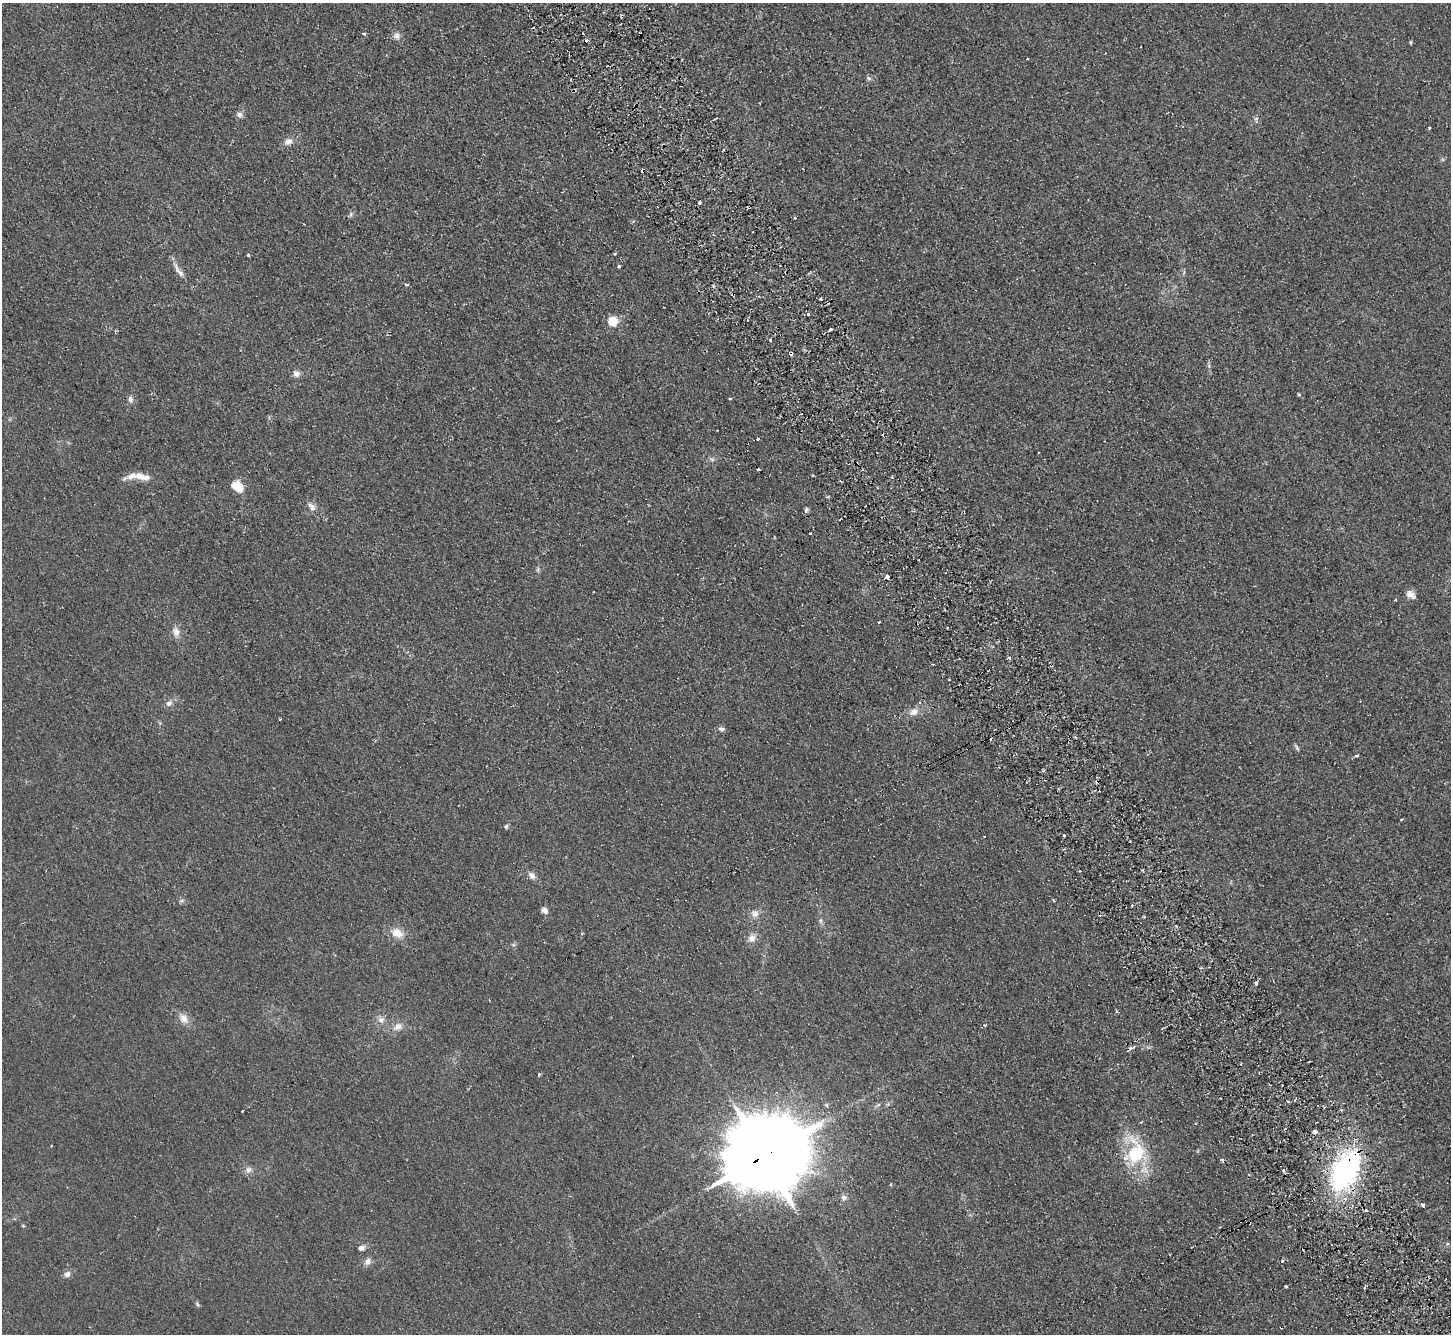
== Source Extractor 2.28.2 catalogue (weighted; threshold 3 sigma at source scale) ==
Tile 6 of 4 x 4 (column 2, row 2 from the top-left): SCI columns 1500-2948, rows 2993-4324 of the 5895 x 5848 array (HDU 1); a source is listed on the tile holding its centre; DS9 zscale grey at full resolution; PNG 1453 x 1336 px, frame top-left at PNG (2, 3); no overlay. Shown black and unused: <1% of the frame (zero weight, under 2 of 3 exposures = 3% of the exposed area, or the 3 px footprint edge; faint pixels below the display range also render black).
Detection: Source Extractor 2.28.2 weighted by HDU 2 'WHT'; one run over the whole footprint, this tile lists its part. Background 0.0411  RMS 0.011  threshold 0.0502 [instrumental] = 3 sigma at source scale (4.5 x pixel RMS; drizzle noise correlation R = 1.50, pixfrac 1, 0.05/0.05 arcsec/px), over >= 5 px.
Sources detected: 109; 17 cosmic-ray / hot-pixel residue — not listed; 3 inside a brighter listed object's ellipse — not listed separately; the other 89 listed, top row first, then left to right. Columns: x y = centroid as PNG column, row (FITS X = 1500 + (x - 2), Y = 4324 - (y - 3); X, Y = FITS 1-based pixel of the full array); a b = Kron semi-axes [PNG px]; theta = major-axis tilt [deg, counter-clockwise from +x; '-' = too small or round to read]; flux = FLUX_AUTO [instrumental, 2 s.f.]
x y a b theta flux
364 34 4 3 - 2
396 36 9 9 - 5
586 41 3 3 - 3.8
1411 42 4 4 - 1.3
1105 53 3 2 - 0.76
1027 59 3 2 - 0.91
869 78 7 5 -30 2.1
239 114 9 7 -26 3.8
1256 119 8 6 89 2.5
1429 128 3 3 - 11
288 142 11 8 24 6.9
699 202 3 3 - 3.3
351 214 6 5 - 2.2
634 221 4 3 - 1.9
615 253 3 3 - 2.7
248 255 3 3 - 4.5
619 266 3 3 - 6
179 271 24 6 -54 8.3
1184 272 6 4 73 1.6
406 284 6 3 -13 1.7
733 294 5 3 - 1.2
821 299 3 3 - 2.2
808 314 4 3 - 2.5
612 322 5 5 - 76
831 329 4 3 - 7.4
790 354 4 3 - 14
1209 366 7 5 -80 2.2
296 374 9 8 - 5.2
151 393 4 3 - 1.2
1299 394 5 4 - 1.3
730 398 4 3 - 4.6
131 399 10 6 -73 3.8
712 460 7 4 -2 2.3
139 476 15 10 -19 10
239 487 12 10 -70 16
311 506 15 7 -45 6.4
806 510 8 5 79 2.5
810 533 3 2 - 1.2
538 569 6 5 - 2
887 577 4 3 - 9.9
1411 595 13 8 -30 6.8
1395 600 3 3 - 1.9
879 622 3 2 - 2.4
176 632 14 10 -77 7.8
1009 658 4 3 - 8.3
933 664 3 2 - 1.5
169 703 9 7 17 4.5
919 703 4 3 - 1.6
914 712 11 9 37 7.7
722 729 8 6 -11 3.5
1297 748 9 4 -61 1.9
1356 756 4 3 - 2.8
1043 770 3 3 - 3
1401 820 3 3 - 2.6
506 826 6 5 - 1.8
1064 835 3 3 - 3.3
1079 871 3 2 - 1.3
532 875 10 7 -52 5.4
1054 900 4 3 - 1.6
182 901 8 4 9 2.1
544 910 8 7 - 4.5
754 914 11 11 - 7.2
820 920 9 5 -84 2.9
397 933 16 11 -27 15
752 938 11 10 - 7.4
514 945 6 4 -17 1.6
1256 983 4 3 - 1.8
183 1018 15 10 -52 10
381 1020 9 9 - 5.8
398 1027 11 10 - 7.7
1130 1048 9 4 28 4.6
539 1074 4 3 - 1.3
1295 1100 4 3 - 1.6
827 1105 6 5 - 2.2
1195 1124 3 2 - 1.1
1315 1132 4 4 - 11
1135 1153 34 25 -85 74
764 1156 25 21 20 14000
248 1170 10 8 63 4.7
1284 1170 4 3 - 5.8
1346 1170 40 23 60 220
843 1198 8 6 -10 4
1423 1205 5 3 - 3.3
23 1226 6 3 -19 1
361 1248 9 6 9 4.2
368 1261 10 8 63 5
67 1274 7 6 - 5.6
1286 1286 4 3 - 6.2
197 1304 8 4 -46 1.7
Overlapping masked pixels (flux is a lower limit): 5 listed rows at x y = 733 294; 790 354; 1130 1048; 764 1156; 1346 1170